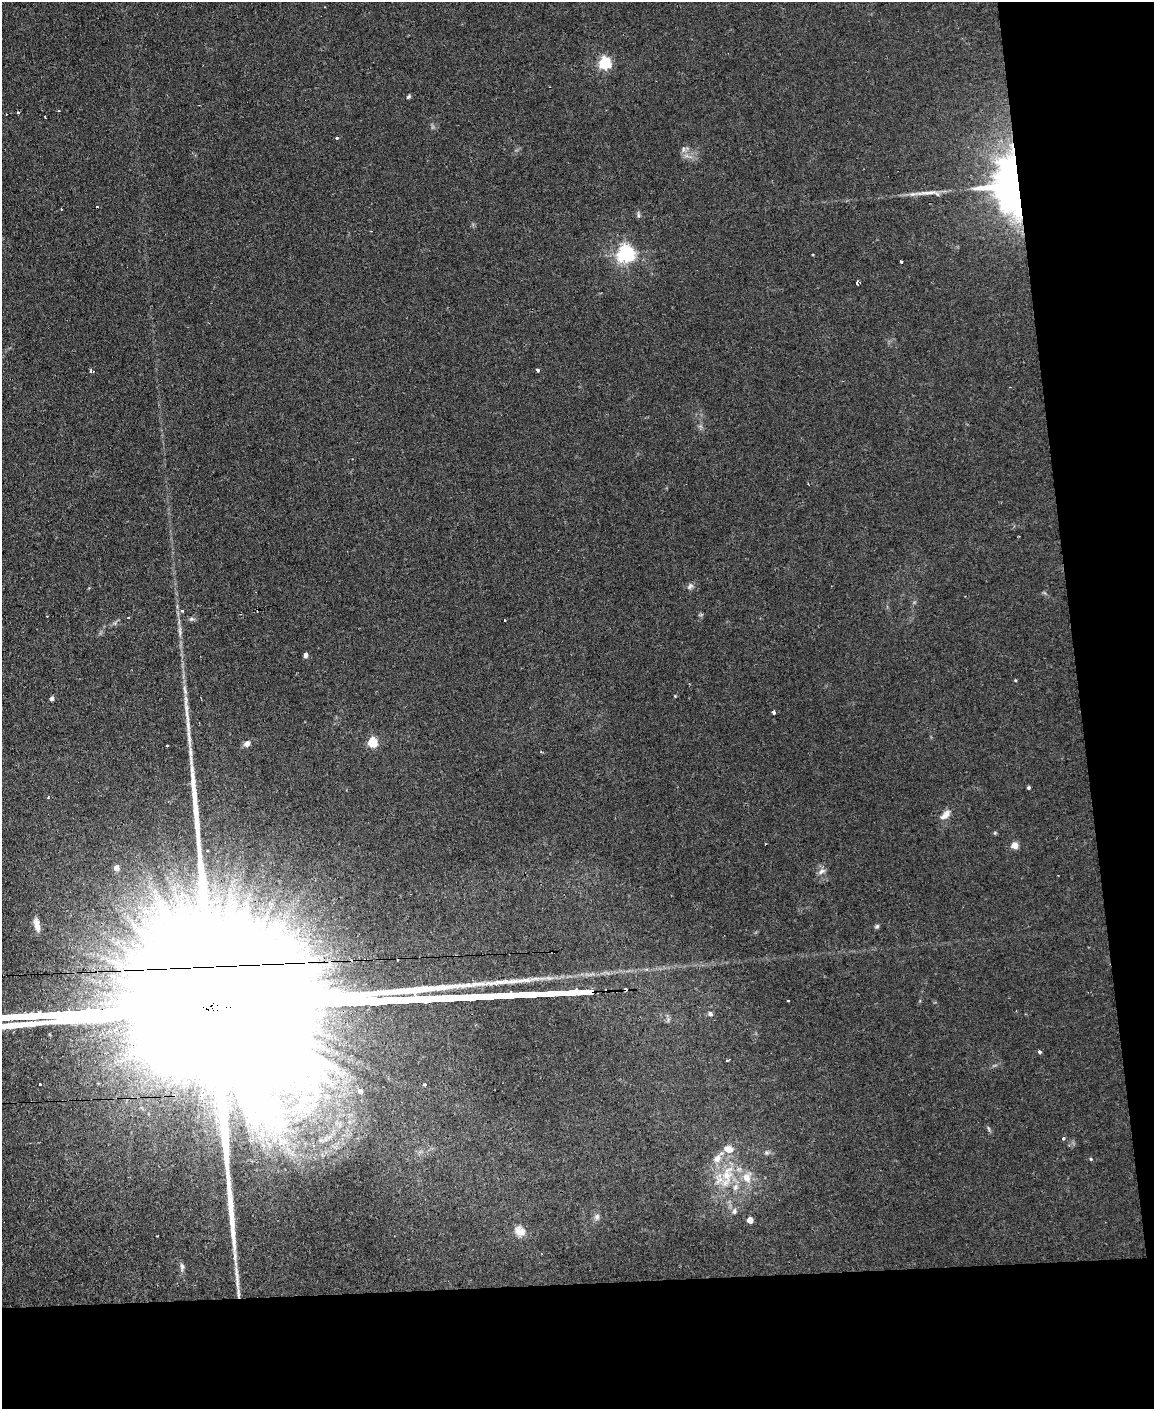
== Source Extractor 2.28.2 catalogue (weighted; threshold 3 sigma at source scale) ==
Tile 12 of 4 x 3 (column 4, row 3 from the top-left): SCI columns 3458-4609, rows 234-1640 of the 4609 x 4577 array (HDU 1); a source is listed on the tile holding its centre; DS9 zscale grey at full resolution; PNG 1156 x 1411 px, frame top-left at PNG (2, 2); no overlay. Shown black and unused: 15% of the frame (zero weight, under 2 of 3 exposures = <1% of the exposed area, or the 3 px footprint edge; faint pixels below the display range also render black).
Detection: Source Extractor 2.28.2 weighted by HDU 2 'WHT'; one run over the whole footprint, this tile lists its part. Background 0.0454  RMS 0.0051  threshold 0.0229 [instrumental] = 3 sigma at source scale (4.5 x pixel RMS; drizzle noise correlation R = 1.50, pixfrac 1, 0.05/0.05 arcsec/px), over >= 5 px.
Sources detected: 69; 9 cosmic-ray / hot-pixel residue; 2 long thin detections or spike segments (spike, bleed or trail) — not listed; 5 inside a brighter listed object's ellipse — not listed separately; the other 53 listed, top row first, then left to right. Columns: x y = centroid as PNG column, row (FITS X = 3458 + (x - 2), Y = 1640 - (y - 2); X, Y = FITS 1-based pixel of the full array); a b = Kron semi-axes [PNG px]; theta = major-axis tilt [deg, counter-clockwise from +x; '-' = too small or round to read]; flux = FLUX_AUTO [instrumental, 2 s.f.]
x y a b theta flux
604 63 6 5 - 69
408 97 6 4 18 0.79
18 113 3 3 - 1.3
337 138 4 3 - 0.57
683 149 7 4 89 1.1
1008 185 52 32 -86 210
638 215 8 4 89 0.93
626 254 6 6 - 190
901 262 3 3 - 2.3
857 283 4 3 - 1
537 370 4 3 - 1.4
91 371 4 3 - 1.4
690 586 9 7 56 1.5
182 610 4 4 - 1.6
180 632 11 4 -86 1.6
306 655 6 5 - 1.6
675 696 3 3 - 0.39
52 699 4 4 - 1.5
774 712 3 3 - 4
187 715 24 5 -81 5
372 742 5 5 - 35
247 744 7 6 - 2.3
1029 787 4 4 - 0.8
48 797 4 3 - 0.94
945 815 15 7 43 3.6
1014 846 5 4 - 8.5
116 868 5 4 - 4.1
822 871 11 6 27 1.8
37 925 16 7 -75 3.9
877 926 6 5 - 0.86
788 1000 2 2 - 0.74
710 1014 5 5 - 1.5
1039 1052 3 3 - 3.4
727 1060 3 2 - 0.79
335 1068 15 6 -11 4.1
98 1083 3 3 - 0.62
40 1084 3 3 - 1.1
424 1085 3 3 - 4.9
360 1091 6 5 - 2.2
202 1095 3 3 - 0.66
306 1110 16 11 -13 7.9
1063 1138 3 3 - 1.5
283 1141 12 7 -3 4.3
767 1153 7 4 -18 0.97
1091 1159 4 4 - 0.52
727 1174 32 16 74 20
747 1177 17 14 77 8.4
734 1211 10 7 80 1.8
597 1216 8 8 - 1.6
750 1220 5 4 - 6.3
520 1231 15 12 -30 4.8
182 1266 9 5 -74 1.3
236 1274 29 5 -84 4.3
Overlapping masked pixels (flux is a lower limit): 1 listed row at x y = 1008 185